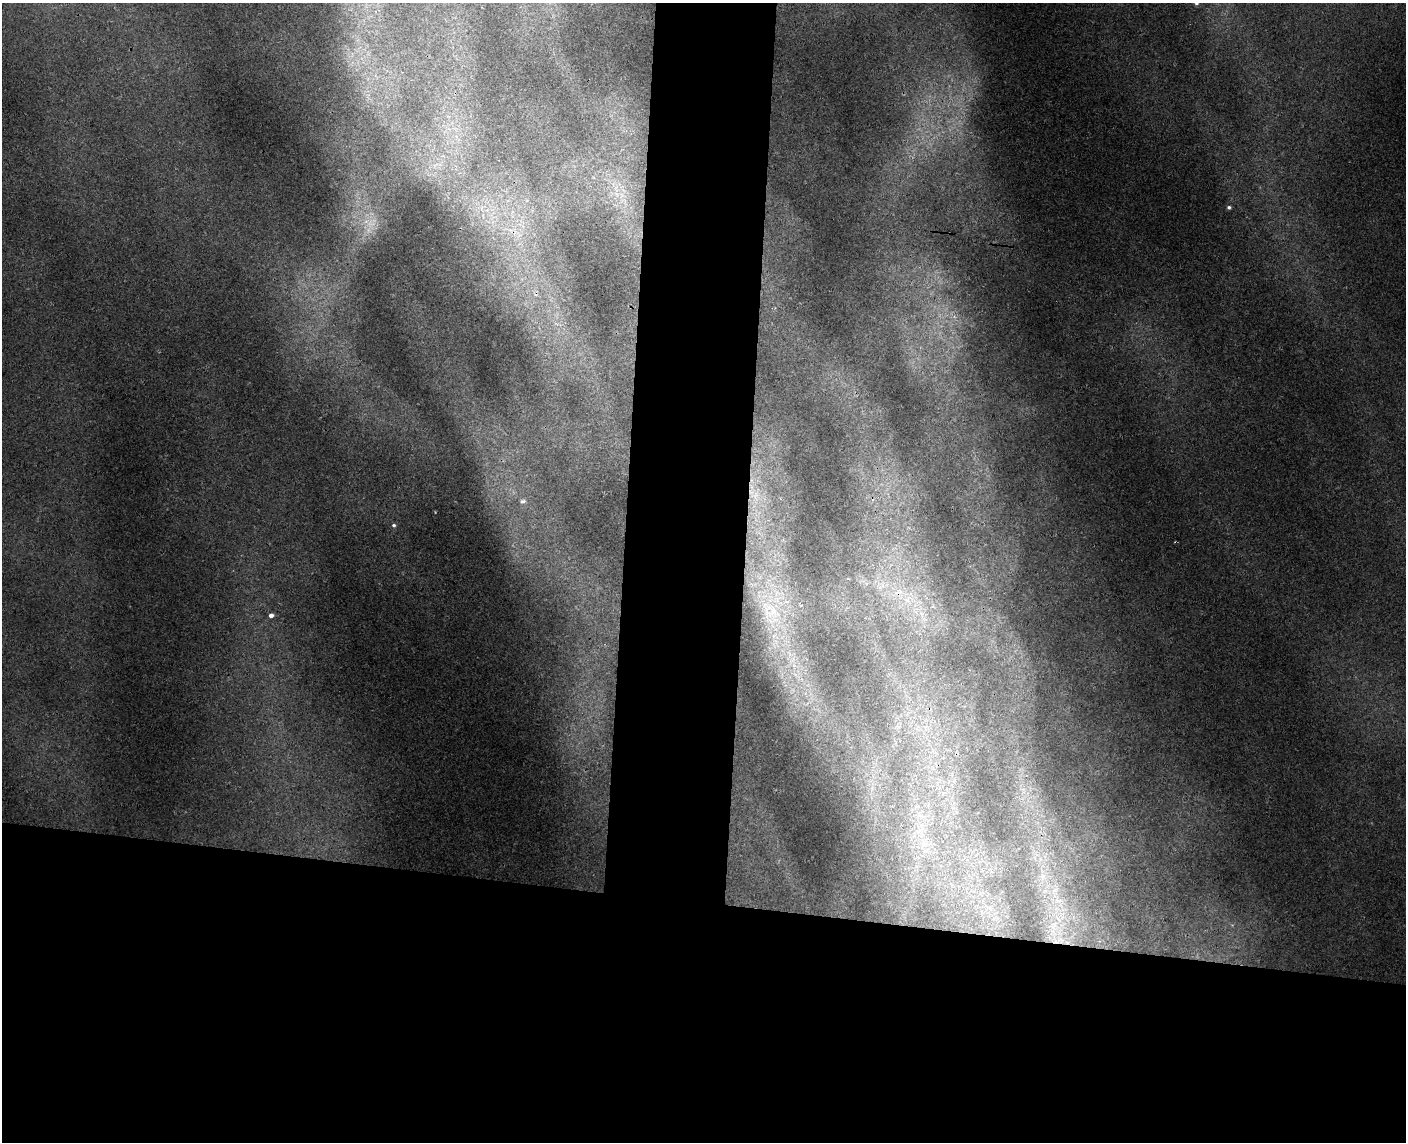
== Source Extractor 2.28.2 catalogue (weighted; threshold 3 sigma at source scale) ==
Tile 11 of 3 x 4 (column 2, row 4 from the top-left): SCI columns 1569-2972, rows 12-1151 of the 4652 x 4579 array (HDU 1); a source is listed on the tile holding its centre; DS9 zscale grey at full resolution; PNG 1408 x 1144 px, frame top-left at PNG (2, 3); no overlay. Shown black and unused: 28% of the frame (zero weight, under 3 of 4 exposures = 6% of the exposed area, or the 3 px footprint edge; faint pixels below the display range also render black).
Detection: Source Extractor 2.28.2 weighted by HDU 2 'WHT'; one run over the whole footprint, this tile lists its part. Background 0.00928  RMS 0.0036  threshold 0.0163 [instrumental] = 3 sigma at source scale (4.5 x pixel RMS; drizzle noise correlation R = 1.50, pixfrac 1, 0.05/0.05 arcsec/px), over >= 5 px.
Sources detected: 11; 1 cosmic-ray / hot-pixel residue — not listed; the other 10 listed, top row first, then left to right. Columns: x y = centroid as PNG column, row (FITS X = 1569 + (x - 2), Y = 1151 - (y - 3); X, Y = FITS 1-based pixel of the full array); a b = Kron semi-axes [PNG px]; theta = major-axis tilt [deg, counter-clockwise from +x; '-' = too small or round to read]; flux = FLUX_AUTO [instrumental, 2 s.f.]
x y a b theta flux
1196 3 5 5 - 0.86
1229 207 5 5 - 0.78
371 224 23 13 39 8.3
755 496 26 15 -78 15
522 501 9 5 16 1.1
394 525 5 5 - 0.81
759 533 8 4 -19 1.4
773 610 31 25 41 22
271 615 5 4 - 1.5
925 844 8 5 1 1.4
Isophote crosses this tile's border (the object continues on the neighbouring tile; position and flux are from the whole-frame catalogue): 1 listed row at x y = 1196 3
Unlisted compact peaks at least as high as the median listed source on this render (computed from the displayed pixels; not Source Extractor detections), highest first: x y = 435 512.